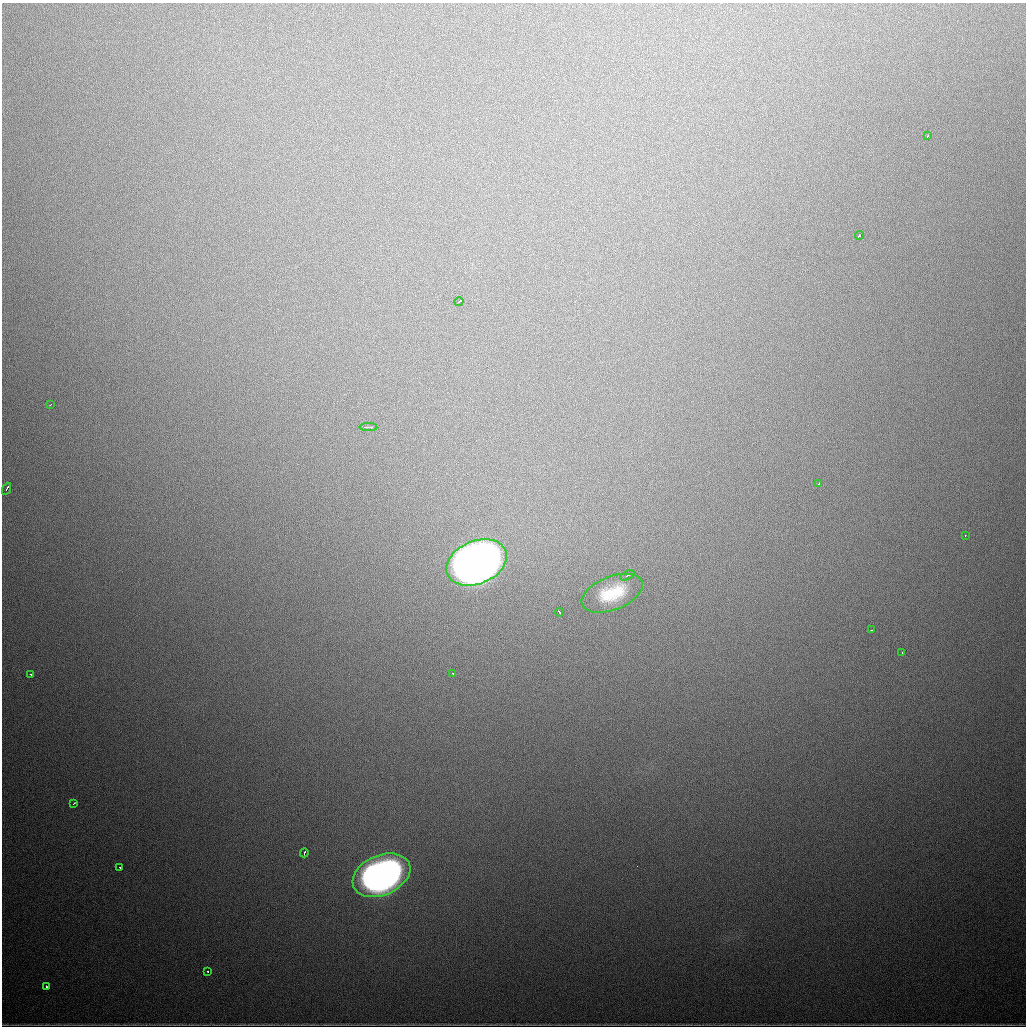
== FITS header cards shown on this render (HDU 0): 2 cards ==
NAXIS1  =                 1024
NAXIS2  =                 1024

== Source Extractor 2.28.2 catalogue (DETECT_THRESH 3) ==
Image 1024 x 1024 px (HDU 0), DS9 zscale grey, 1 PNG px = 1 image px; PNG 1028 x 1028 px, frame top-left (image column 1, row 1024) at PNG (2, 3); each listed source drawn as its Kron ellipse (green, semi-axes under 4 px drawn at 4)
Background 1020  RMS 28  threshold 82.6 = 3 sigma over >= 5 px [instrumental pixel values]
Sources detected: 22; all 22 listed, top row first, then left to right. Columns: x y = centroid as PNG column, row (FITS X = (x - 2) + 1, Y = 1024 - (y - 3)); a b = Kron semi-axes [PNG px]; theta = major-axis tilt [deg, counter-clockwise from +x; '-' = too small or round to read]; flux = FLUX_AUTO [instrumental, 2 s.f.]
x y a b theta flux
928 136 3 2 - 2.5e+03
859 236 4 3 - 5.8e+03
459 302 5 2 - 3.7e+03
50 405 3 2 - 2.4e+03
368 427 9 2 0 5.0e+03
819 484 3 2 - 2.2e+03
7 489 6 3 66 1.3e+04
965 536 3 2 - 1.9e+03
477 562 31 21 23 2.5e+06
627 575 8 4 26 4.5e+03
612 593 32 16 21 7.7e+04
559 612 4 2 - 4.0e+03
872 630 3 2 - 2.5e+03
902 653 3 2 - 1.9e+03
31 674 3 2 - 2.7e+03
453 674 2 2 - 1.4e+03
74 803 4 2 - 2.1e+03
304 853 4 3 - 4.1e+03
120 867 4 2 - 4.8e+03
381 875 30 20 23 1.0e+06
208 971 3 2 - 2.1e+03
47 987 4 3 - 8.9e+03